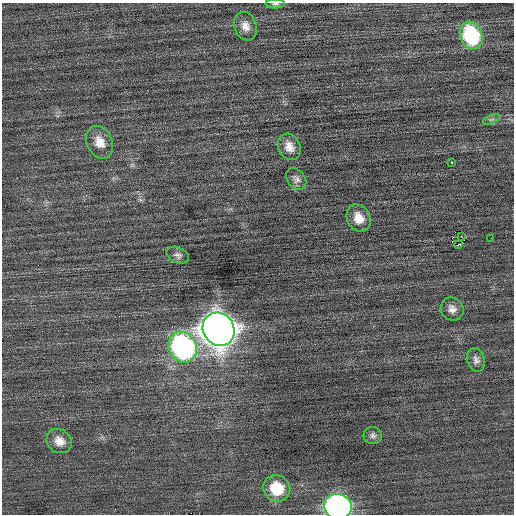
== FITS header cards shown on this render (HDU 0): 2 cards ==
NAXIS1  =                  512 / Axis length
NAXIS2  =                  512 / Axis length

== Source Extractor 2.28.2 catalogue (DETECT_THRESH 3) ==
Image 512 x 512 px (HDU 0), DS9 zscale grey, 1 PNG px = 1 image px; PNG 516 x 516 px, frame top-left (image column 1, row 512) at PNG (2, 3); each listed source drawn as its Kron ellipse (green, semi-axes under 4 px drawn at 4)
Background 0.0401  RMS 0.7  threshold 2.09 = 3 sigma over >= 5 px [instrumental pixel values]
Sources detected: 21; all 21 listed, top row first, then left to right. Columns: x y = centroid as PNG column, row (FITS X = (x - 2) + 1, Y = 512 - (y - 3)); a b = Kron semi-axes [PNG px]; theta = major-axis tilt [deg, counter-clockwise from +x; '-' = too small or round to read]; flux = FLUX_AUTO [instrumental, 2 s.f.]
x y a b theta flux
275 4 10 4 1 100
245 26 15 11 -69 410
471 35 14 11 -66 4700
491 119 9 3 21 71
100 142 17 12 -66 650
289 147 14 11 -63 460
451 162 3 2 - 120
296 179 12 8 -52 220
359 218 14 11 -63 640
461 236 3 2 - 70
491 238 2 2 - 140
458 245 3 2 - 140
178 255 12 7 -23 190
452 309 12 11 - 330
219 329 17 15 -56 86000
183 347 16 13 -59 12000
476 360 12 8 -76 220
373 435 9 8 - 160
59 441 13 11 -36 480
277 488 14 13 - 1600
338 506 14 12 -14 18000
At the frame edge (FLAGS 8, measured only in part): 2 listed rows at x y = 275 4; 338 506